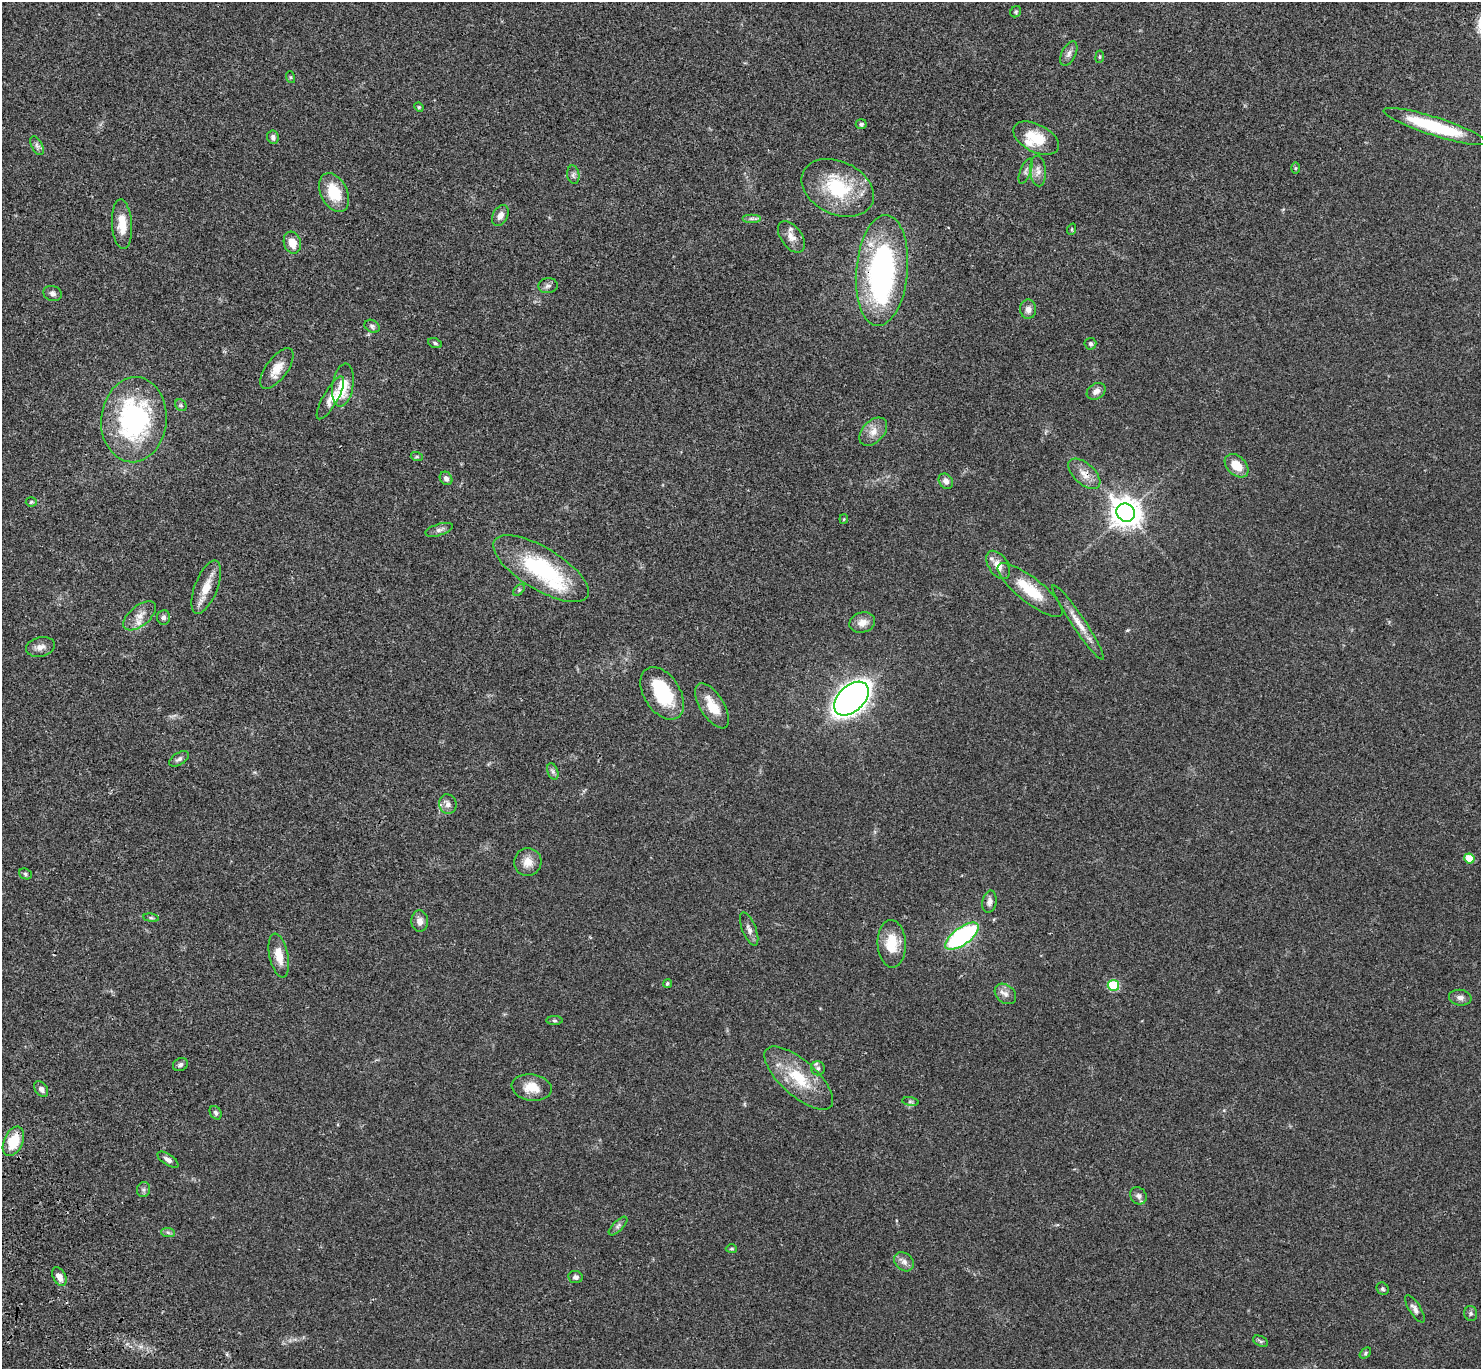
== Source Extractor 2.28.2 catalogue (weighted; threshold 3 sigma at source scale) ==
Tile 7 of 4 x 4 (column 3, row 2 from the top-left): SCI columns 3056-4534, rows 2986-4352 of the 6121 x 6108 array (HDU 1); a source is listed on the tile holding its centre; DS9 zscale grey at full resolution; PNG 1483 x 1371 px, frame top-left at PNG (2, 2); each listed source drawn as its Kron ellipse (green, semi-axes under 4 px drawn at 4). Shown black and unused: <1% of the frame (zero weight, under 3 of 4 exposures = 6% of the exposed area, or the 3 px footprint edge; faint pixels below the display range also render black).
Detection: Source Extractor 2.28.2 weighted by HDU 2 'WHT'; one run over the whole footprint, this tile lists its part. Background 0.0502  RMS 0.0054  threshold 0.0242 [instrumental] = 3 sigma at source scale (4.5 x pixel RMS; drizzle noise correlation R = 1.50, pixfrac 1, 0.05/0.05 arcsec/px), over >= 5 px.
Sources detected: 104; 2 inside a brighter object's white glare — neither listed nor drawn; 4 inside a brighter listed object's ellipse — not listed separately; the other 98 listed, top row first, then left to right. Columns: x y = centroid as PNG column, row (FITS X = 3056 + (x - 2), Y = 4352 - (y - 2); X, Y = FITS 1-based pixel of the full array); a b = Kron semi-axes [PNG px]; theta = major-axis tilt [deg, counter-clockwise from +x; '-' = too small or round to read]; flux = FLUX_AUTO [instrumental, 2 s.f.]
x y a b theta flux
1016 12 6 5 - 0.76
1069 54 13 7 65 2.3
1100 57 6 3 82 0.57
290 77 6 4 -72 0.63
419 107 5 4 - 0.64
861 124 5 5 - 1.2
1435 126 53 9 -18 35
273 137 7 5 -82 1.5
1036 138 25 13 -27 13
37 146 10 5 -63 1.6
1295 168 6 4 89 0.59
1026 171 13 5 68 1.7
1038 171 15 8 -86 3.3
573 175 9 6 -81 1.3
838 188 38 26 -25 31
334 193 20 13 -64 15
500 215 11 7 62 3
751 218 9 4 0 1.2
122 224 25 10 -86 8.9
1072 229 6 3 72 0.54
791 237 18 10 -54 4.5
292 243 11 8 -72 5.6
882 271 56 26 85 120
548 286 10 7 6 1.7
52 293 9 7 -18 1.7
1028 309 9 8 - 2.8
372 326 8 6 -29 1.3
435 343 7 4 -22 0.93
1090 344 6 6 - 1
277 368 24 10 54 6.7
343 385 22 10 81 12
1096 391 10 7 33 2.8
330 398 24 7 60 4.4
181 405 6 5 - 0.87
134 420 43 32 85 78
873 432 16 10 47 5
417 457 6 4 -18 0.64
1237 466 14 9 -45 8
1084 474 19 10 -42 5.6
446 478 7 6 - 1.8
946 481 8 6 -50 2.1
31 502 5 4 - 0.77
1126 513 9 8 - 720
844 519 4 4 - 0.51
439 530 14 5 17 1.9
998 565 16 9 -56 4.8
541 569 54 21 -31 51
206 587 28 11 68 8.7
519 590 7 4 46 0.86
1030 590 40 12 -38 16
140 616 19 10 39 5.5
163 617 7 6 - 1.6
1078 622 45 6 -56 7.2
862 623 13 10 16 4.4
40 647 15 9 13 3.4
662 693 29 18 -57 28
851 699 20 13 43 410
712 706 25 12 -58 11
179 759 11 6 30 1.8
553 771 8 5 -71 1.4
448 804 10 8 -73 2.5
1469 858 5 5 - 9.3
528 862 14 13 - 5.4
25 874 6 5 - 0.92
989 902 11 7 80 2.2
151 918 8 4 -8 0.85
420 921 11 8 -87 3.1
749 929 18 7 -68 2.6
962 936 20 8 36 67
892 944 24 14 -87 12
279 955 22 9 -78 7.6
667 984 4 4 - 0.82
1113 985 6 5 - 28
1005 994 12 9 -40 3
1460 998 11 8 -7 2.2
555 1021 8 4 -1 0.81
180 1064 8 6 31 1.3
818 1068 7 7 - 1.4
799 1078 43 17 -42 22
532 1087 20 13 -8 8.4
41 1089 9 6 -53 2.1
910 1102 8 4 -8 0.91
216 1113 7 5 -58 1.2
13 1141 15 9 65 14
168 1160 12 5 -33 1.9
144 1190 7 6 - 1.3
1138 1196 9 8 - 2.3
618 1226 12 5 45 1.5
168 1232 7 4 -3 1.1
731 1249 6 4 0 0.67
904 1262 11 8 -43 2.7
59 1276 10 6 -61 3.4
575 1277 7 6 - 1.6
1383 1289 6 5 - 0.88
1415 1309 16 6 -57 2.2
1471 1313 7 6 - 1.1
1261 1341 8 5 -25 0.92
1365 1353 6 4 39 0.83
Overlapping masked pixels (flux is a lower limit): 3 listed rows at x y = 882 271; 1084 474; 13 1141